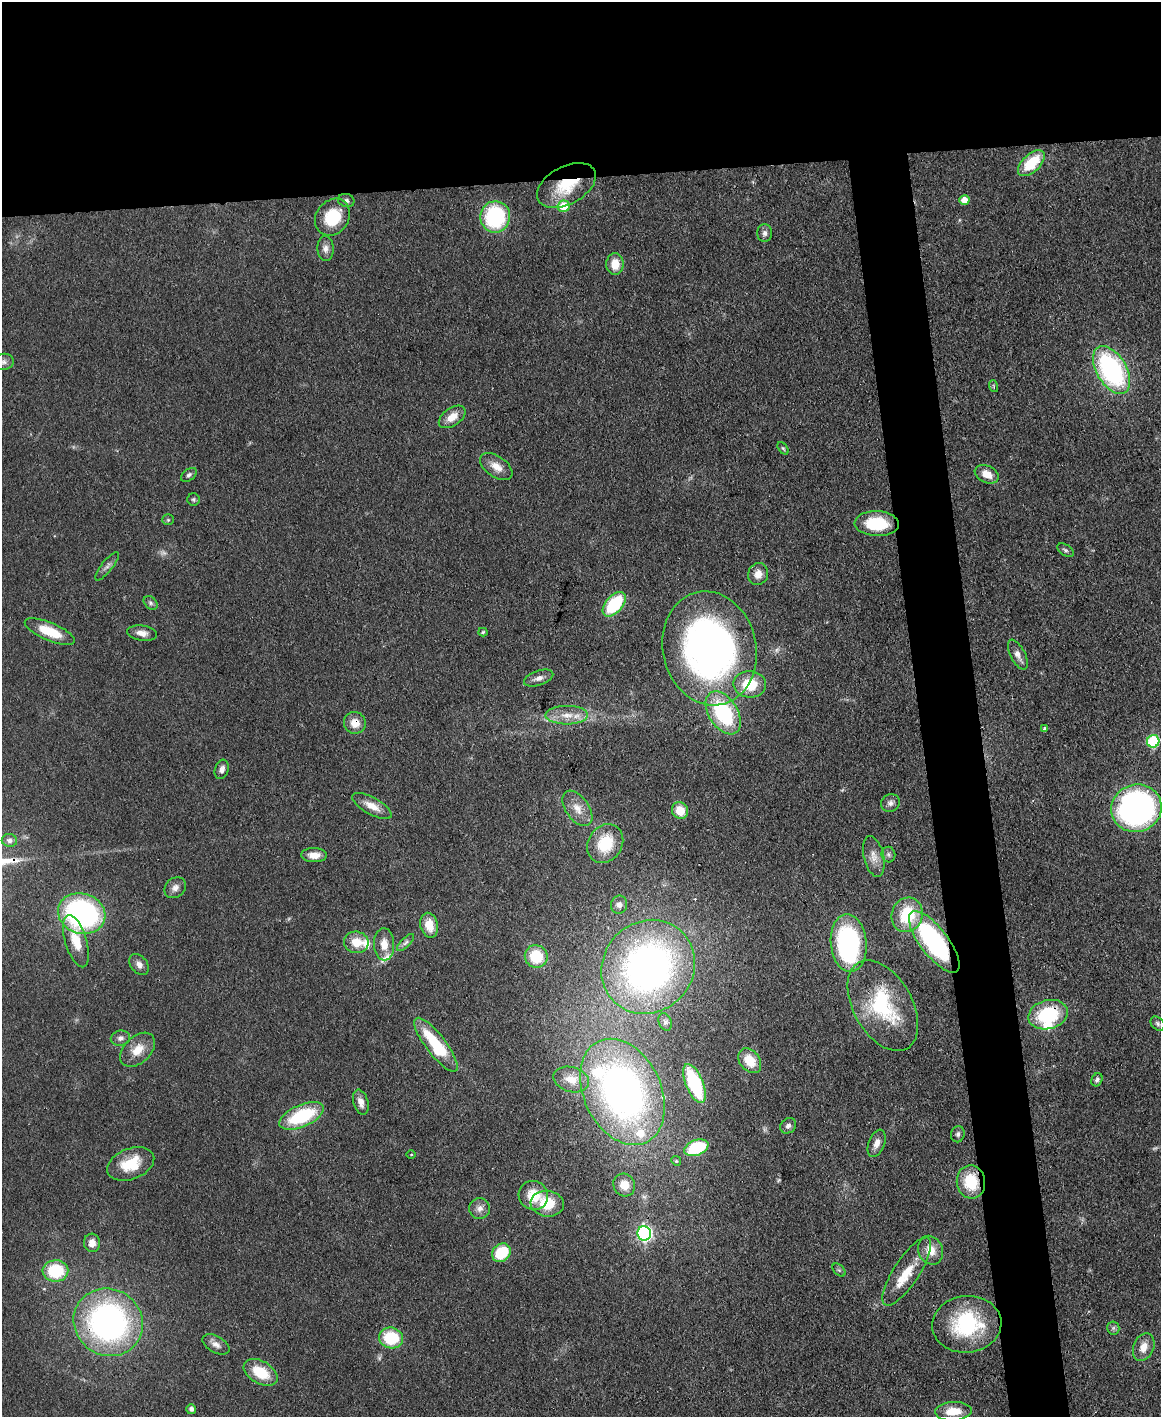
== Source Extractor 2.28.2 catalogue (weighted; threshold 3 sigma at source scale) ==
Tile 2 of 4 x 3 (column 2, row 1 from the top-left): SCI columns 1160-2318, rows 3073-4487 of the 4691 x 4623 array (HDU 1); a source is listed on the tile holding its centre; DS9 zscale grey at full resolution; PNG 1163 x 1419 px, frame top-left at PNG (2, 2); each listed source drawn as its Kron ellipse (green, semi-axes under 4 px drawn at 4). Shown black and unused: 17% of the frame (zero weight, under 3 of 4 exposures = <1% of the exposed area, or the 3 px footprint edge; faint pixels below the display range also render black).
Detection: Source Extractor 2.28.2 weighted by HDU 2 'WHT'; one run over the whole footprint, this tile lists its part. Background 0.0795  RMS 0.0056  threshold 0.0253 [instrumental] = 3 sigma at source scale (4.5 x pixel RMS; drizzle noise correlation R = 1.50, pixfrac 1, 0.05/0.05 arcsec/px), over >= 5 px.
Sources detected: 114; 1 too faint to see at this stretch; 1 inside a brighter object's white glare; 1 cosmic-ray / hot-pixel residue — neither listed nor drawn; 6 inside a brighter listed object's ellipse — not listed separately; the other 105 listed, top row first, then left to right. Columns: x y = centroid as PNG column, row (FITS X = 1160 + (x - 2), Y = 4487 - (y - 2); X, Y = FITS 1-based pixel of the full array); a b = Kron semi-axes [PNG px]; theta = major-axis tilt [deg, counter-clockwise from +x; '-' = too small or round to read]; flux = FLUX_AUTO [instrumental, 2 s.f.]
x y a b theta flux
1031 163 16 8 44 22
566 185 32 19 28 25
964 200 5 4 - 7.2
346 201 8 6 -16 1.8
564 206 6 6 - 16
332 217 20 16 53 23
495 217 16 14 80 57
765 233 9 7 -89 2.2
325 249 12 8 -87 3.4
615 264 11 8 -90 8.3
3 362 11 8 5 2.7
1111 370 26 15 -59 100
993 386 6 3 -71 0.74
452 417 15 9 35 7.5
783 448 7 4 -53 0.85
496 467 18 10 -35 6.7
987 474 12 8 -25 6.9
189 475 9 5 38 1.5
193 499 6 6 - 1.1
168 520 5 5 - 0.76
877 524 22 12 -2 24
1065 550 9 5 -33 1.3
107 566 17 5 51 2.4
758 574 11 10 - 5.5
150 603 8 5 -42 1.3
614 604 14 8 48 35
50 632 27 9 -23 19
483 632 4 4 - 0.79
142 633 15 7 -8 4.2
710 648 57 47 -77 260
1018 655 16 7 -63 4.2
539 678 15 7 19 3.4
750 684 16 13 -3 18
723 713 24 14 -57 52
567 715 21 9 0 8.4
355 723 11 10 - 7.5
1044 728 3 3 - 2.1
1153 741 6 6 - 52
222 769 10 7 71 2.7
890 803 9 8 - 2.4
372 806 22 8 -29 7.7
577 808 20 11 -54 7.5
1136 808 25 23 19 210
680 811 9 8 - 10
9 840 7 6 - 2.5
605 844 20 17 57 22
314 855 13 7 -2 5.5
888 855 8 7 - 1.7
874 856 21 10 -76 5.8
175 888 12 9 43 3.6
619 905 9 8 - 2.8
82 914 24 20 -17 110
907 915 17 15 69 27
429 925 12 8 -78 8.6
76 941 27 11 -73 13
356 942 12 10 -9 9.7
406 942 11 4 45 1.8
934 942 37 14 -53 100
849 943 29 18 -85 110
384 944 16 10 -88 7.3
536 956 11 11 - 19
139 964 12 8 -50 3
648 967 49 45 46 260
883 1006 49 29 -60 52
1048 1015 20 14 15 38
665 1022 9 6 -68 1.6
1158 1024 8 6 -47 1.4
120 1038 10 7 9 2.5
436 1045 33 10 -53 34
138 1050 20 13 43 9.7
750 1061 14 10 -51 12
571 1079 18 12 -16 8.3
1097 1080 7 5 64 1.3
694 1084 21 8 -68 44
622 1092 56 38 -64 240
361 1102 13 7 -74 4.3
302 1116 24 11 24 39
788 1126 8 7 - 2.1
958 1134 8 7 - 1.7
877 1143 14 8 70 4.3
696 1148 13 7 21 34
411 1154 5 3 - 0.5
676 1161 5 4 - 0.85
131 1164 24 15 21 19
971 1182 16 14 -83 22
624 1185 12 10 -56 8.9
533 1195 15 14 - 16
547 1204 17 13 -7 18
480 1208 10 10 - 3.7
644 1233 7 7 - 150
92 1243 9 8 - 5
930 1250 15 12 -65 8.3
501 1253 10 8 41 22
839 1270 8 5 -44 1.1
55 1271 13 11 1 29
907 1272 40 13 57 16
108 1322 35 33 -34 170
967 1324 35 28 6 48
1113 1328 6 6 - 1.3
391 1338 12 10 -10 27
216 1344 15 8 -29 3.6
1144 1347 14 10 68 6.6
261 1372 18 11 -31 18
191 1409 5 5 - 2.1
953 1411 18 9 3 10
Overlapping masked pixels (flux is a lower limit): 8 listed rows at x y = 566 185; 710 648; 355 723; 934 942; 1048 1015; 622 1092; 971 1182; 108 1322
Isophote crosses this tile's border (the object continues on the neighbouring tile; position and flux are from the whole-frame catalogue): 1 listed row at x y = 3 362